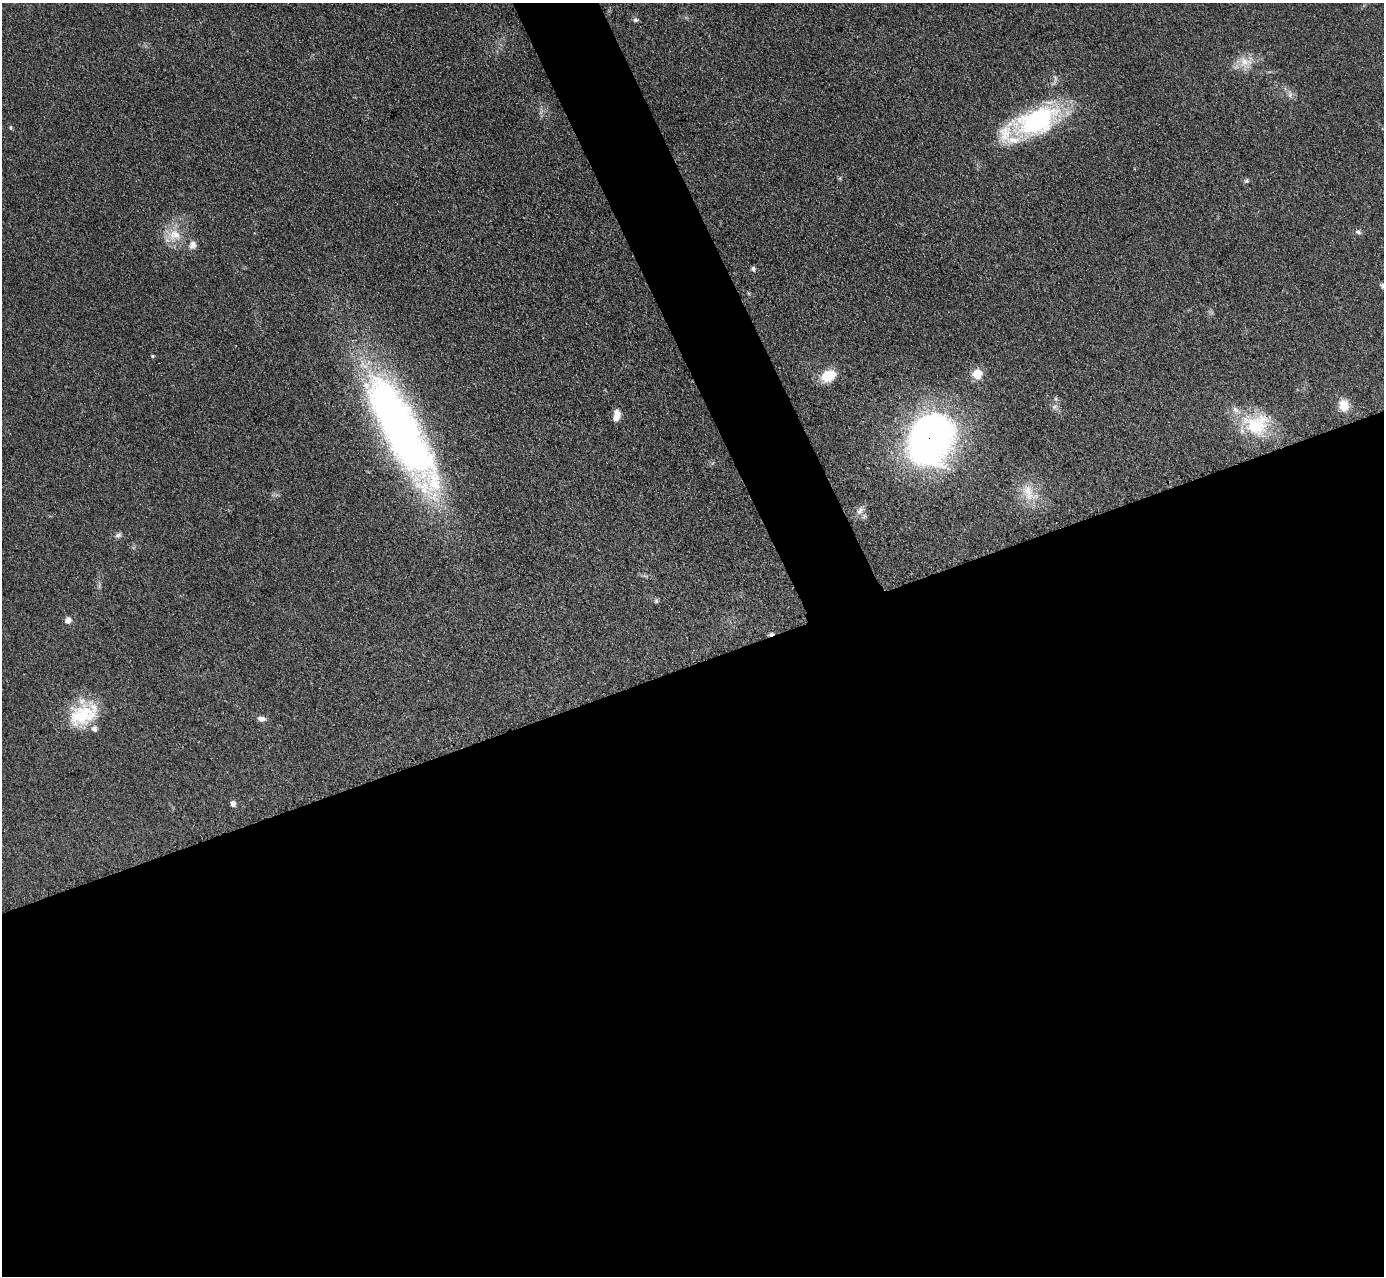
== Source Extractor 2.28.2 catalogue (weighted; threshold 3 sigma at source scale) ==
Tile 15 of 4 x 4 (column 3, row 4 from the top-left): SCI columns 2796-4177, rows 461-1734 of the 5757 x 5774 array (HDU 1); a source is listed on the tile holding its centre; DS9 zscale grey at full resolution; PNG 1386 x 1278 px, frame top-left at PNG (2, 3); no overlay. Shown black and unused: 51% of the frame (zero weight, under 3 of 4 exposures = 3% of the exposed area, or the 3 px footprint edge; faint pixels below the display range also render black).
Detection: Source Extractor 2.28.2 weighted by HDU 2 'WHT'; one run over the whole footprint, this tile lists its part. Background 0.155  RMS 0.008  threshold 0.0359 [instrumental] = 3 sigma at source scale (4.5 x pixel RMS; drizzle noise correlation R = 1.50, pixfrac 1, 0.05/0.05 arcsec/px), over >= 5 px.
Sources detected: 33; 1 cosmic-ray / hot-pixel residue — not listed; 3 inside a brighter listed object's ellipse — not listed separately; the other 29 listed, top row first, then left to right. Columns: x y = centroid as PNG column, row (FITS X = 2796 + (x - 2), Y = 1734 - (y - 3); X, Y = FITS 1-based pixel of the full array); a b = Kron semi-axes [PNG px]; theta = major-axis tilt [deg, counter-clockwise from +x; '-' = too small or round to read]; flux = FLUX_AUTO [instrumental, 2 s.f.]
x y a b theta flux
636 20 7 6 - 1.8
1245 62 20 13 4 13
1290 95 7 5 58 2.1
1036 121 47 25 21 120
11 127 6 3 -90 0.97
1247 181 6 5 - 1.5
1358 232 8 6 -29 2.1
174 235 19 16 -2 16
192 245 12 10 62 4.6
753 269 6 5 - 2
1383 285 7 7 - 1.9
152 356 4 4 - 0.91
977 374 9 9 - 15
828 376 20 13 26 16
1344 405 12 10 -82 11
1054 407 9 5 44 2.5
616 415 13 7 83 6.8
1256 425 36 30 11 45
401 431 138 37 -62 430
931 440 50 38 63 330
1028 492 27 13 -76 16
860 511 14 6 53 4.2
864 516 7 4 -72 1.6
118 535 9 6 20 2.4
656 601 7 5 -88 1.4
68 620 7 6 - 5.1
82 715 37 27 22 41
261 719 10 6 -12 3.5
233 804 6 5 - 3.2
Overlapping masked pixels (flux is a lower limit): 1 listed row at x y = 931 440
Isophote crosses this tile's border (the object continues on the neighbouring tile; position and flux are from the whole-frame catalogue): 1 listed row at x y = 1383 285